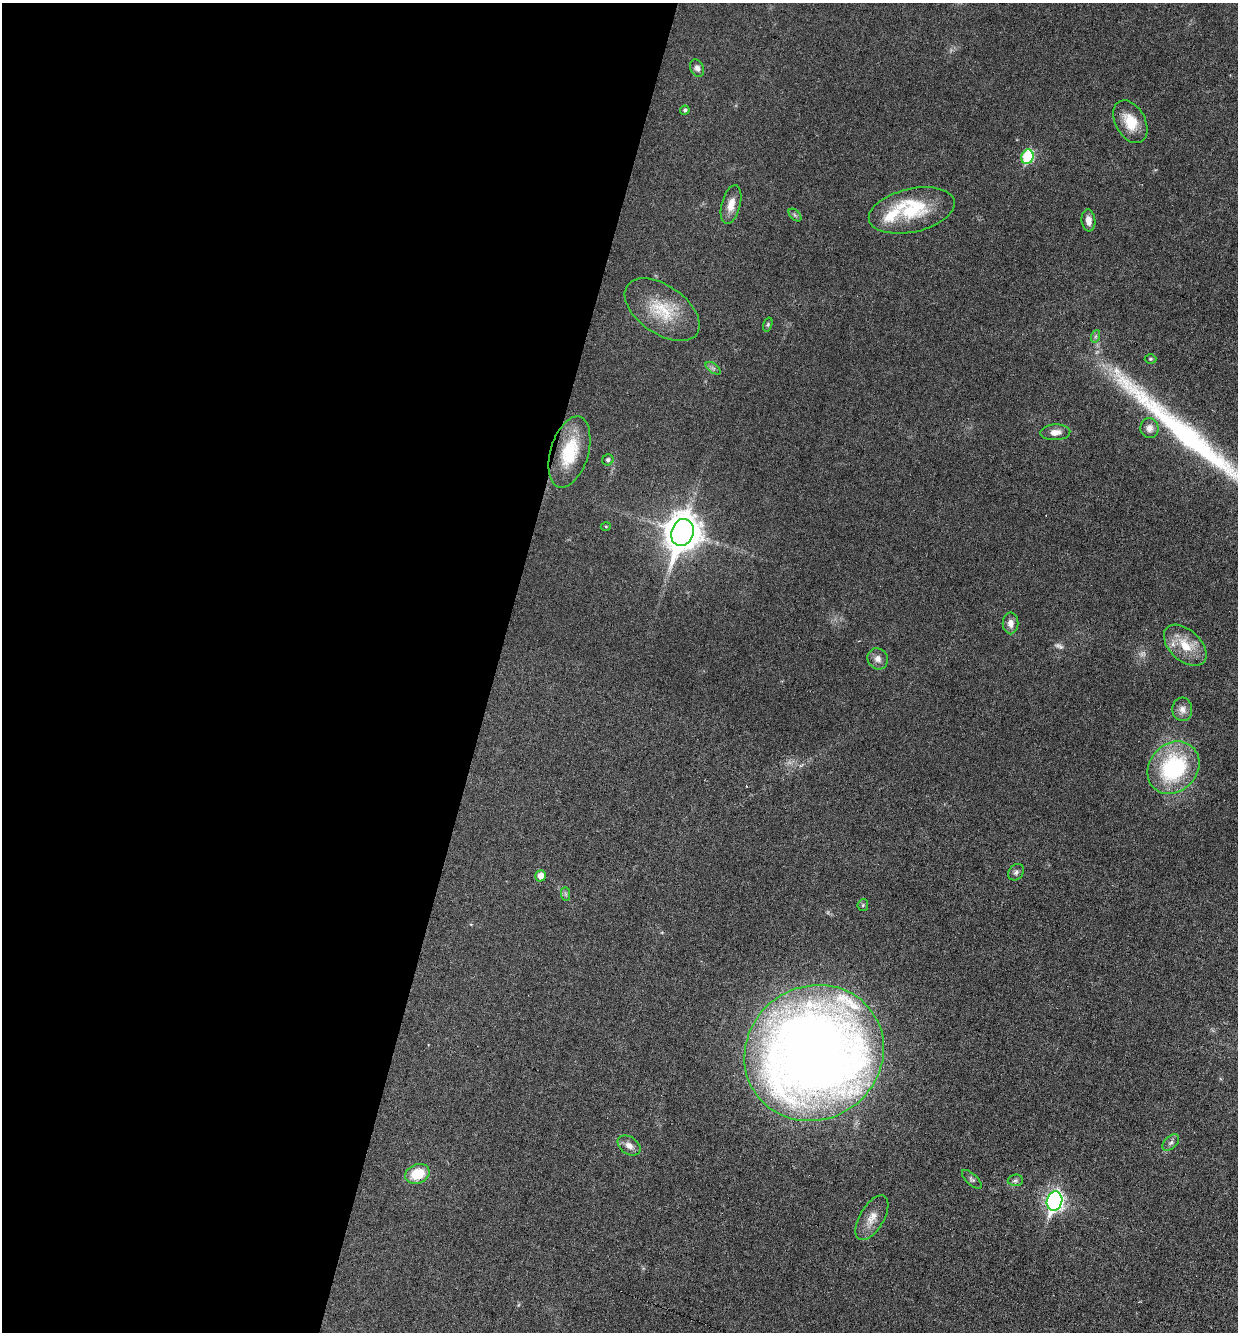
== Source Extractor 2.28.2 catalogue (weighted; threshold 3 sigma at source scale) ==
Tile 5 of 4 x 4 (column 1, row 2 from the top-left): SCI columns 260-1495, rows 2659-3988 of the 5333 x 5318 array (HDU 1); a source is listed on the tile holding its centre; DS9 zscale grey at full resolution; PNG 1240 x 1334 px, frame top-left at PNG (2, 3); each listed source drawn as its Kron ellipse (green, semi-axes under 4 px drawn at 4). Shown black and unused: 40% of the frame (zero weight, under 3 of 6 exposures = <1% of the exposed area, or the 3 px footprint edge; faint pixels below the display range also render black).
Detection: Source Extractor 2.28.2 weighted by HDU 2 'WHT'; one run over the whole footprint, this tile lists its part. Background 0.0321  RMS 0.0039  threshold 0.0159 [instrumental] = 3 sigma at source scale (4.09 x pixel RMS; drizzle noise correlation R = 1.36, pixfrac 0.8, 0.05/0.05 arcsec/px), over >= 5 px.
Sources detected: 41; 2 too faint to see at this stretch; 1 long thin detection or spike segment (spike, bleed or trail) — neither listed nor drawn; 2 inside a brighter listed object's ellipse — not listed separately; the other 36 listed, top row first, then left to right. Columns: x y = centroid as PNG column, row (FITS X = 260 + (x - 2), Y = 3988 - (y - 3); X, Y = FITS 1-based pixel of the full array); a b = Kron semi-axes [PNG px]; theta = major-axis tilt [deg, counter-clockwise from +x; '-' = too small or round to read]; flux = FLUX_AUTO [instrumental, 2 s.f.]
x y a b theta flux
697 68 9 6 -67 1.5
685 110 5 4 - 0.78
1130 122 23 15 -62 8.4
1027 157 7 6 - 23
731 205 20 9 75 4.2
912 210 44 21 13 21
795 215 7 4 -45 0.66
1088 220 11 7 -83 2.8
662 310 42 24 -35 16
768 325 7 4 71 0.57
1096 336 6 4 71 0.64
1150 359 6 5 - 0.47
713 368 8 4 -36 0.97
1149 428 10 9 - 2.4
1055 432 15 8 2 2.9
569 452 37 19 74 17
608 460 6 5 - 0.94
606 526 5 3 - 0.38
682 532 14 11 72 770
1010 623 11 8 -90 2.5
1185 645 25 15 -43 9.6
878 659 11 10 - 2.3
1182 709 12 10 -87 2.4
1173 768 28 23 47 40
1016 872 9 7 53 1.2
540 876 6 5 - 3.2
566 894 7 4 -89 0.72
863 905 6 5 - 0.55
814 1053 71 66 36 540
1171 1143 10 6 44 1.2
629 1146 12 8 -35 2.4
417 1174 12 9 21 9.4
972 1179 12 5 -43 0.94
1015 1180 8 5 4 0.89
1054 1201 9 7 72 130
872 1218 25 12 59 4.7